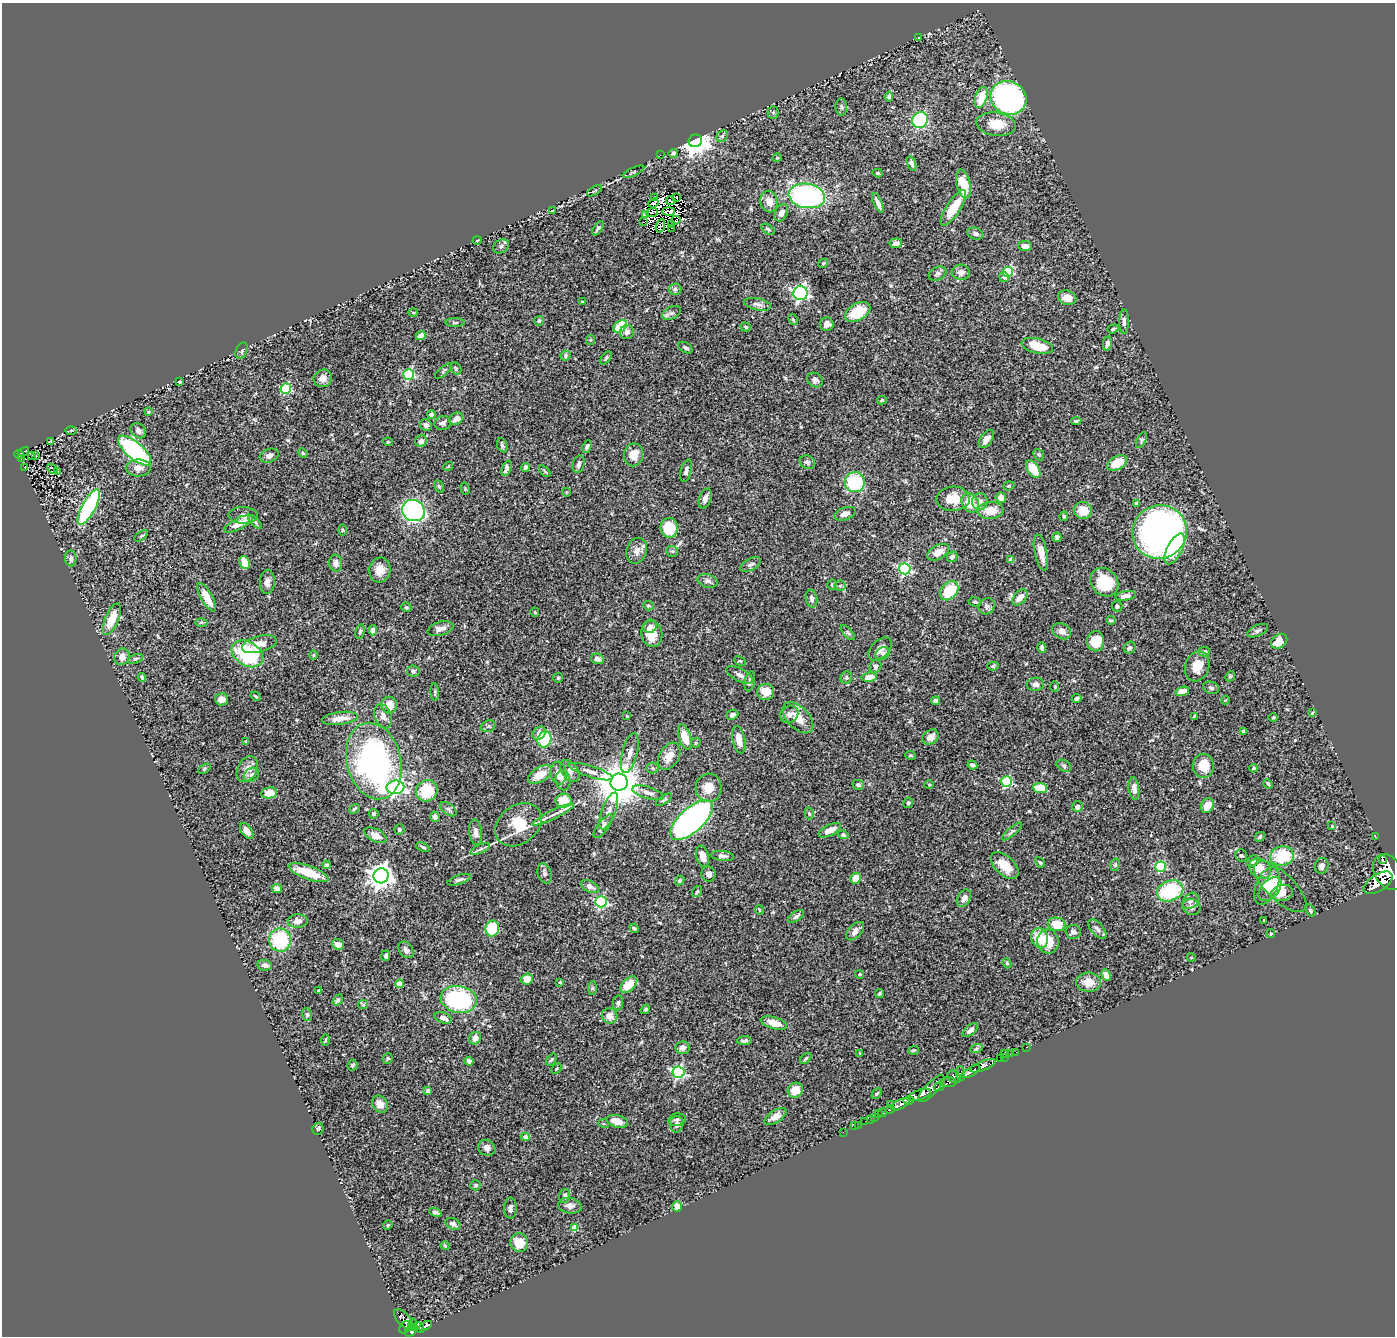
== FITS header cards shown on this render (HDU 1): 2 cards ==
NAXIS1  =                 1393
NAXIS2  =                 1334

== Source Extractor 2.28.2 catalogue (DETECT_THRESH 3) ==
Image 1393 x 1334 px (HDU 1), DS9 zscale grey, 1 PNG px = 1 image px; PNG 1397 x 1338 px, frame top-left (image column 1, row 1334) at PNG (2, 3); each listed source drawn as its Kron ellipse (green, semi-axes under 4 px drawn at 4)
Background 0.695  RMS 0.034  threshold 0.102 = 3 sigma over >= 5 px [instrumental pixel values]
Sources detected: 452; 13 with non-positive FLUX_AUTO (blend fragments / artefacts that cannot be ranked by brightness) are neither listed nor drawn; the other 439 listed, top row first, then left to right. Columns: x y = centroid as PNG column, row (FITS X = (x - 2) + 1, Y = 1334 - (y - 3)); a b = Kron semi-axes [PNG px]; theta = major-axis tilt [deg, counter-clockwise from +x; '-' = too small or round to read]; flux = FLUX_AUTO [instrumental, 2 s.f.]
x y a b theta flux
919 38 3 3 - 2.4
889 97 5 4 - 6.8
981 98 11 6 72 50
1008 98 18 16 -25 760
841 107 8 5 -89 5.2
773 112 6 5 - 3.8
920 120 8 7 - 190
996 124 20 11 -7 45
722 136 6 5 - 4.5
695 141 7 6 - 3000
673 153 5 3 - 5
660 155 2 2 - 21
777 158 4 3 - 2.9
911 163 8 4 -69 7.2
634 172 11 2 24 3.6
878 173 5 3 - 3.7
963 184 15 7 -76 49
594 191 8 2 30 1.8
807 196 18 12 -9 420
676 197 2 2 - 1.8
655 198 3 2 - 6.9
671 201 5 2 - 3.6
769 202 11 8 -79 21
654 203 5 2 - 4
878 203 10 3 -66 10
953 208 20 7 57 58
552 211 3 2 - 1.7
669 211 6 3 0 3.9
652 213 6 2 23 2.1
781 213 9 6 64 10
645 214 2 2 - 2.9
676 220 4 2 - 3.6
643 222 2 2 - 6.6
671 224 3 2 - 3.4
660 226 7 4 70 1.7
598 228 8 3 57 4.8
672 228 2 2 - 1.3
768 229 7 3 -33 3.4
975 234 8 6 -19 8.1
477 240 4 3 - 2.1
896 243 6 5 - 9.5
501 246 8 6 31 7.7
1025 246 7 5 -5 13
823 263 5 4 - 2.3
961 272 9 7 -6 12
1008 272 5 5 - 140
938 274 9 6 27 6.2
1004 277 5 5 - 9.1
675 289 6 6 - 4.6
800 293 7 7 - 460
1067 298 9 7 -18 21
582 302 3 2 - 2
757 304 13 6 -11 9.5
858 312 14 8 30 73
413 313 5 3 - 1.9
671 313 10 6 26 6.2
793 320 6 4 -62 2.8
539 321 5 4 - 3.3
1124 321 12 5 89 7.6
455 323 9 3 0 3.7
827 324 7 7 - 12
620 326 8 5 36 72
746 327 5 4 - 3.2
1113 329 6 4 18 3.2
627 332 7 6 - 13
421 335 5 4 - 10
590 340 5 4 - 2.6
1107 343 7 4 81 8.7
1037 346 16 7 -13 57
685 348 8 5 -30 4.5
242 351 9 5 69 5.1
566 356 5 5 - 3.8
606 358 7 4 54 4.3
456 369 6 5 - 3.7
443 371 10 3 41 3.6
409 374 5 5 - 220
323 378 9 8 - 13
815 380 8 7 - 8.7
180 382 3 3 - 5.4
286 389 5 5 - 200
882 400 5 4 - 3.4
148 412 3 2 - 2
431 415 4 4 - 7.9
456 419 7 6 - 15
1076 421 5 3 - 3.5
443 423 8 7 - 8.2
426 425 6 5 - 6.9
71 430 5 3 - 3
138 431 8 7 - 10
987 439 10 6 55 14
1142 440 8 4 63 3.6
51 441 3 2 - 1.5
421 441 6 5 - 10
388 442 5 3 - 1.7
502 445 7 5 -66 4.6
587 447 6 4 65 5.5
135 451 20 8 -41 270
23 452 6 3 28 13
303 453 5 4 - 3
19 454 5 4 - 30
32 455 3 2 - 1.8
36 455 3 3 - 4.5
633 455 11 9 79 25
1039 455 6 5 - 3.4
269 456 10 6 20 9.6
21 459 2 2 - 8.8
807 462 8 6 -24 5.9
1117 463 11 6 31 42
579 464 9 6 74 8
24 467 2 2 - 2.2
448 467 5 3 - 2.1
526 467 4 4 - 5.5
138 468 12 8 1 18
507 468 8 4 69 9.6
52 469 6 3 -49 34
1033 469 10 5 -55 43
545 471 7 4 -44 3.4
686 471 11 5 75 8.5
58 472 3 3 - 20
855 482 10 10 - 160
1009 486 6 4 20 2.7
439 487 6 4 -62 3.5
465 488 6 3 -76 2.6
566 492 4 3 - 1.7
705 498 10 6 71 12
1001 498 5 5 - 19
953 499 17 12 2 39
980 502 8 8 - 11
970 503 10 8 -57 46
1137 503 4 3 - 8.6
89 507 19 6 61 280
413 510 12 10 -28 460
990 510 13 8 4 35
1083 510 9 8 - 34
845 514 11 6 19 16
243 515 14 8 -2 12
1064 516 5 4 - 3.7
255 522 9 4 -45 4.1
239 524 16 5 28 33
669 528 10 8 -83 74
342 530 6 4 -89 2.8
1160 532 27 26 - 1200
141 536 8 4 35 3.3
1057 537 5 4 - 9.3
1175 549 17 7 63 58
637 551 13 10 69 16
672 551 6 5 - 4
938 552 12 7 29 23
1041 552 18 6 -78 23
952 557 6 5 - 7.5
71 558 8 5 -85 7.6
1011 560 4 4 - 18
245 562 7 5 -68 36
336 563 8 6 -85 11
751 565 11 6 26 7.2
905 569 6 5 - 330
380 570 12 10 76 25
708 581 10 6 -16 7.9
267 582 12 7 87 11
1104 582 15 12 -49 76
832 585 5 5 - 4.7
840 586 5 5 - 3.6
949 591 11 8 47 74
1126 596 10 4 9 12
207 597 16 5 -61 35
1020 597 9 6 47 17
812 599 9 5 -78 8.7
975 602 6 4 -10 4
648 606 5 4 - 3.2
987 606 8 7 - 7.1
1117 606 5 5 - 4.7
406 607 5 4 - 3.8
535 612 4 3 - 2.2
112 619 17 6 67 43
1111 620 4 3 - 2.9
201 622 6 4 1 3.1
650 626 7 6 - 8
440 629 13 6 16 15
373 630 5 4 - 17
1062 631 10 7 -27 17
1258 631 11 5 24 6.3
360 632 7 4 79 3.9
848 633 9 4 -48 4.4
652 634 13 10 -79 41
1096 641 10 8 89 53
1279 641 9 6 36 29
259 644 18 8 14 23
1042 648 5 3 - 5.8
1130 648 6 5 - 4.2
880 649 14 8 45 18
1204 652 5 5 - 7.1
882 653 7 6 - 5.3
247 654 17 12 -31 170
313 655 5 3 - 2.1
122 657 8 7 - 11
136 659 8 4 18 4
597 659 6 5 - 7.7
740 661 6 4 -24 2.5
875 666 7 6 - 5.8
993 666 6 4 13 3
1197 666 15 12 71 33
413 671 6 5 - 4.6
740 675 14 6 -28 10
1230 676 5 4 - 2.9
142 677 4 4 - 4.1
869 677 8 4 9 20
558 678 5 4 - 2.6
846 678 6 5 - 4.6
750 681 10 5 78 6.8
1035 684 9 6 3 9.5
1055 687 5 3 - 2.1
1211 688 8 6 -21 6.2
1182 691 7 4 17 18
435 692 9 3 -86 3.3
766 692 8 8 - 36
256 696 5 3 - 2.7
222 699 6 6 - 13
1077 699 5 4 - 6.5
1225 700 4 3 - 1.7
936 701 4 4 - 8.2
389 705 8 8 - 28
1312 713 3 2 - 1.7
789 714 9 8 - 11
732 715 6 5 - 7.2
383 716 12 8 -70 15
627 716 3 2 - 1.8
1194 716 4 3 - 2.1
1273 717 5 3 - 2.1
340 718 18 6 7 27
798 718 19 11 -46 34
488 726 7 5 21 4.9
1243 731 4 3 - 2.7
539 733 7 6 - 20
685 737 13 6 -72 35
930 737 9 6 34 19
544 739 8 6 71 92
739 740 14 6 -77 25
246 741 4 3 - 2.3
696 743 5 4 - 4.1
630 753 20 7 76 18
910 755 5 3 - 2.5
669 756 15 9 58 23
374 761 39 27 -76 610
972 765 5 3 - 5.7
1064 766 8 5 -30 4.9
1203 766 12 10 -87 42
653 768 6 5 - 3.6
1253 768 4 3 - 2.7
204 769 7 4 31 2.9
247 769 14 9 62 18
570 771 12 7 -54 12
591 772 23 5 -17 17
559 773 11 8 -84 13
251 775 8 6 34 7.6
540 775 13 7 32 37
563 781 10 7 -78 9.4
1007 781 5 5 - 200
619 782 8 8 - 9000
1268 784 5 4 - 2.5
858 785 6 5 - 6
929 785 4 4 - 2.6
395 787 9 7 10 590
709 788 14 13 - 33
1040 788 7 5 -5 51
1134 789 11 5 -83 14
427 791 11 10 - 72
269 793 8 5 12 28
648 793 16 6 -16 12
664 800 9 4 33 4.2
563 801 8 7 - 56
908 803 5 4 - 4.2
1207 806 8 6 60 31
1077 807 5 5 - 9.1
354 809 5 2 - 2.5
449 809 9 5 -37 5.6
609 811 19 7 69 18
809 813 6 4 -73 3.8
374 814 5 4 - 5.1
553 815 23 4 26 17
435 817 5 5 - 7.3
692 820 26 12 42 890
518 825 25 19 38 74
603 826 14 5 53 10
1332 826 4 4 - 2.1
399 830 5 5 - 4.1
830 830 12 5 27 20
247 831 9 5 -56 14
1012 831 12 4 40 4.8
476 832 13 6 -84 13
375 835 12 6 -27 19
843 835 5 4 - 5.2
1260 837 5 4 - 3.8
1376 837 3 2 - 13
423 847 7 3 -24 3.8
480 849 10 4 26 6.8
703 856 11 6 -77 20
722 856 12 5 -6 8
1241 856 6 5 - 3.2
1282 856 12 9 12 86
1382 859 3 2 - 22000
1253 861 6 5 - 6.6
1040 862 6 3 -43 3.3
327 865 4 4 - 5.9
1005 865 17 9 -43 43
1115 865 6 5 - 4.4
1322 866 8 6 66 8.7
1160 867 5 5 - 120
1260 869 12 9 -38 33
1388 872 19 13 -61 6300
308 873 21 7 -20 51
545 873 10 7 -73 7.1
708 874 7 7 - 9.5
381 876 7 7 - 2000
855 878 5 5 - 31
459 880 12 4 18 5.9
680 880 5 4 - 3.9
1378 883 16 8 32 4300
590 886 10 5 -26 11
1267 886 20 11 66 31
1280 887 34 13 -44 45
277 888 5 4 - 9.3
1270 889 14 8 46 25
1170 891 13 10 22 150
697 892 6 3 56 3.8
1282 893 11 8 13 23
964 898 9 6 60 15
1191 901 9 7 46 10
601 902 5 5 - 300
1192 907 9 7 -22 9.5
759 910 5 3 - 2.3
1310 910 6 4 -64 3.9
796 916 9 4 33 6
1264 920 3 2 - 1.6
298 921 10 6 4 16
1057 924 9 6 -13 37
492 928 8 6 79 110
634 928 5 4 - 3.5
1097 929 12 6 -49 8.6
855 931 11 6 46 13
1073 932 8 7 - 9.8
1271 934 4 4 - 2.5
1040 938 10 8 -69 49
280 940 11 11 - 140
1048 942 12 10 -79 58
338 944 6 5 - 14
406 950 9 6 -51 8.1
386 956 5 4 - 5.1
1191 957 4 3 - 1.6
1007 963 5 4 - 3.4
265 965 7 5 -11 10
860 974 4 4 - 2.7
1106 975 6 4 -62 13
527 979 6 5 - 29
560 982 3 3 - 3.4
1088 982 12 9 -4 29
400 984 4 4 - 49
629 985 10 6 44 39
593 988 7 4 89 3.8
318 990 3 3 - 1.6
880 993 4 4 - 3.5
459 999 18 13 -11 240
338 1000 6 4 56 5.2
618 1003 7 5 80 5
363 1005 5 4 - 2.4
645 1009 5 4 - 4.8
307 1015 6 5 - 4
610 1016 8 7 - 15
443 1018 9 5 -20 11
774 1023 13 6 -16 26
970 1030 9 4 41 7.9
475 1038 6 6 - 15
325 1040 6 4 88 3
744 1040 7 4 6 6.8
1026 1047 3 2 - 20
683 1048 7 6 - 9.4
976 1049 6 4 19 3.6
913 1050 5 3 - 2.7
1016 1052 3 2 - 4.9
860 1053 3 2 - 1.6
1004 1054 3 2 - 32
1010 1054 2 2 - 10
1004 1057 3 3 - 24
388 1058 5 4 - 3.3
1000 1058 4 3 - 34
551 1059 7 4 52 3.4
806 1059 7 3 42 3.6
469 1061 4 4 - 8.3
353 1065 5 5 - 4.1
983 1066 13 5 21 1400
557 1069 6 3 46 2.7
679 1072 6 5 - 360
971 1072 11 4 29 1300
960 1073 7 4 -88 200
954 1077 7 5 -36 600
948 1082 8 5 3 490
939 1087 5 3 - 460
931 1088 18 6 46 1100
795 1090 8 7 - 25
428 1091 4 4 - 11
877 1094 6 4 47 3.4
920 1095 12 5 19 2600
909 1100 5 3 - 460
380 1104 9 7 -54 16
900 1104 10 4 26 1300
890 1105 2 2 - 33
890 1109 5 3 - 190
878 1113 2 2 - 8
883 1113 4 3 - 190
775 1117 12 6 32 17
874 1117 3 2 - 19
871 1119 4 3 - 21
677 1120 9 6 12 6.1
617 1121 11 6 -13 25
865 1121 2 2 - 7.3
604 1124 5 3 - 1.9
677 1124 8 6 80 9.2
858 1125 2 2 - 4.7
855 1126 3 2 - 6.1
318 1129 6 5 - 3.8
843 1132 2 2 - 5.9
525 1137 4 4 - 17
487 1148 9 7 -31 12
476 1185 5 5 - 4.1
565 1196 7 5 74 5.3
570 1206 12 7 -11 12
677 1207 5 5 - 20
510 1208 10 6 -90 7.8
435 1212 6 4 -24 5.3
453 1224 8 5 -26 6.9
388 1225 5 4 - 3.3
574 1228 4 4 - 52
519 1243 9 9 - 38
445 1246 4 3 - 2.4
404 1319 12 6 -48 260
412 1325 6 4 76 220
425 1326 7 3 25 180
405 1327 7 5 50 360
419 1327 6 3 -49 140
411 1331 7 4 44 400
At the frame edge (FLAGS 8, measured only in part): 1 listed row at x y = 1388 872
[13 non-positive-flux detections neither listed nor drawn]